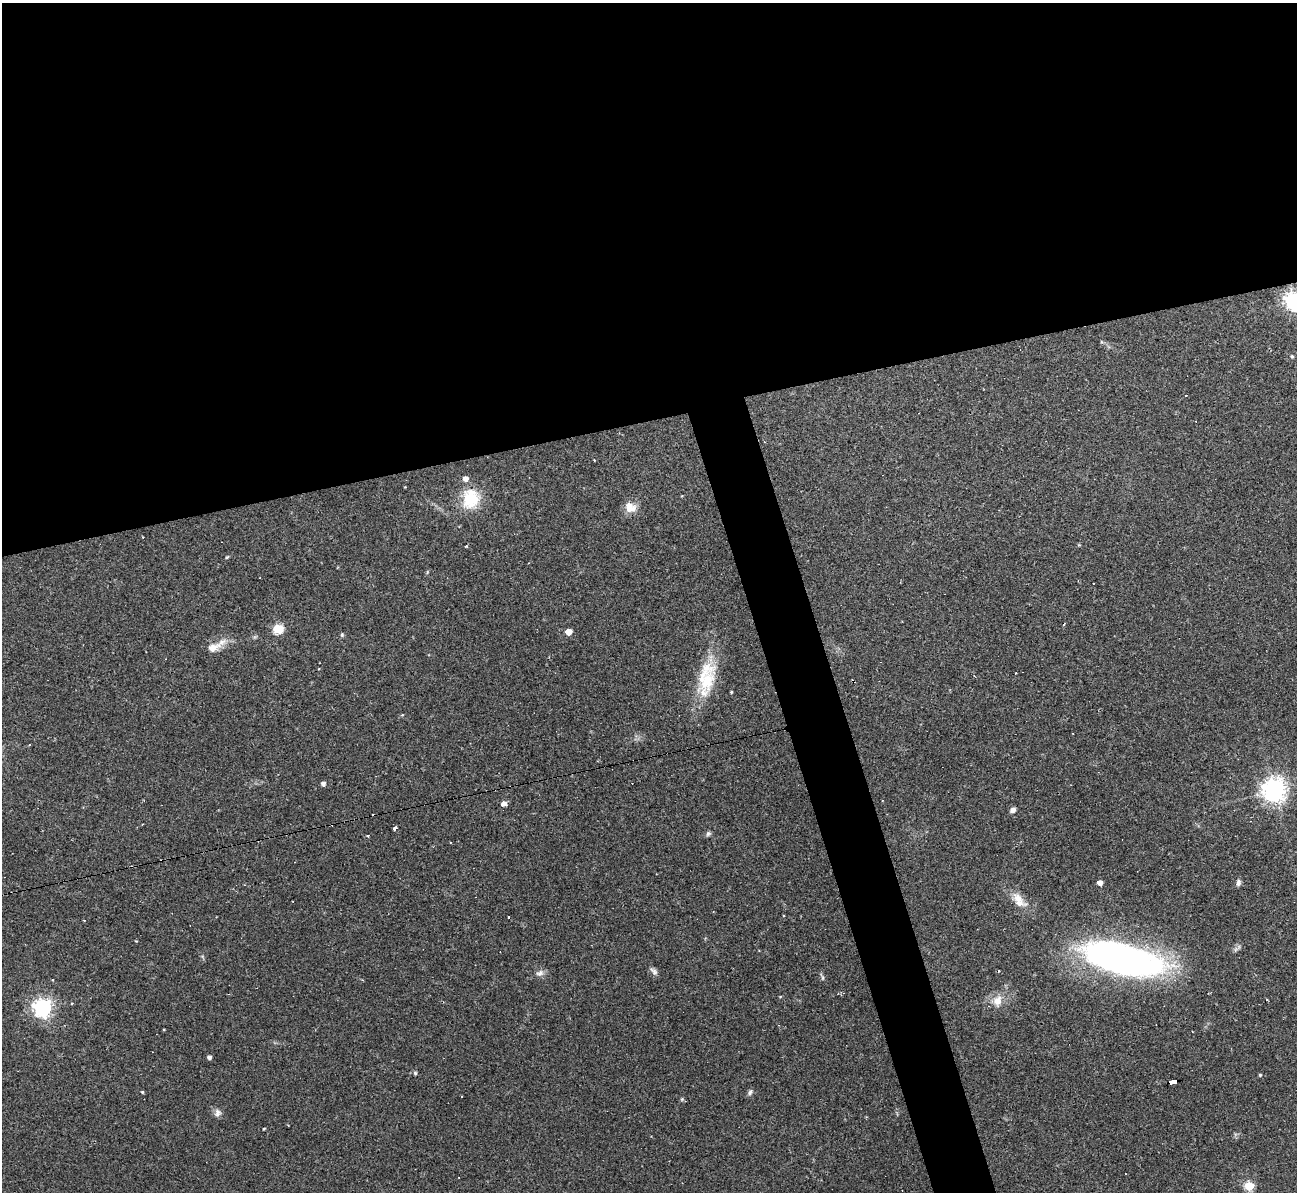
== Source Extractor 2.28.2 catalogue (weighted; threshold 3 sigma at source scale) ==
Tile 2 of 4 x 4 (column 2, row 1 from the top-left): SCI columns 1297-2591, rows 3714-4903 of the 5182 x 5165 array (HDU 1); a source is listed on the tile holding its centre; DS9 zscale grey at full resolution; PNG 1299 x 1194 px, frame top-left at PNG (2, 3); no overlay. Shown black and unused: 38% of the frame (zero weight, under 2 of 3 exposures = <1% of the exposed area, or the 3 px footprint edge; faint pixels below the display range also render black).
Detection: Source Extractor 2.28.2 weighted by HDU 2 'WHT'; one run over the whole footprint, this tile lists its part. Background 0.11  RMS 0.0065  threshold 0.0293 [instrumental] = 3 sigma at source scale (4.5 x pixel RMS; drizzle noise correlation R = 1.50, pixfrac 1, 0.05/0.05 arcsec/px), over >= 5 px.
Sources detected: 64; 11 cosmic-ray / hot-pixel residue — not listed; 2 inside a brighter listed object's ellipse — not listed separately; the other 51 listed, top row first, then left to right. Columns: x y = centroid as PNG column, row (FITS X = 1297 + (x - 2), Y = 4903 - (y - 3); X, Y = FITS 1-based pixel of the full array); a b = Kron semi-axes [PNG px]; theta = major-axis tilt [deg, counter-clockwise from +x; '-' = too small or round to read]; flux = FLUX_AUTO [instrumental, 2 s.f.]
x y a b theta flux
1294 301 7 7 - 290
1292 356 4 4 - 0.96
1185 395 3 2 - 0.7
594 460 2 2 - 0.42
405 487 3 3 - 0.42
471 499 26 22 82 23
630 507 16 13 -19 7
466 546 3 3 - 3.9
227 557 5 4 - 0.69
529 563 3 3 - 0.47
278 629 6 5 - 39
568 632 5 4 - 11
342 635 6 4 72 0.95
213 648 21 11 23 8
706 680 40 24 69 31
731 692 3 3 - 0.64
402 715 4 3 - 0.56
323 783 4 4 - 2.5
1274 790 8 8 - 560
504 804 5 4 - 5.1
1013 810 7 5 31 2.5
142 824 3 2 - 0.91
395 828 4 3 - 34
708 834 7 6 - 1.4
368 835 3 2 - 1.1
1100 882 5 4 - 4.6
1238 883 8 5 82 2.1
1018 898 17 12 -38 8.5
508 917 3 3 - 1.5
136 941 3 3 - 0.5
1122 959 81 29 -14 290
654 971 12 6 -46 2.3
540 973 12 8 21 3.1
822 977 12 4 -70 1.2
997 1001 14 12 75 7.8
72 1003 4 3 - 0.77
43 1008 7 7 - 320
164 1029 3 2 - 0.54
1192 1031 2 2 - 0.45
209 1057 4 4 - 2.2
415 1073 5 4 - 0.96
1260 1075 4 4 - 0.78
1173 1081 9 4 12 73
142 1092 4 3 - 0.74
750 1092 9 5 60 1.6
461 1096 3 2 - 0.6
682 1099 5 4 - 0.78
217 1113 10 9 - 2.8
264 1129 3 2 - 0.67
1125 1174 3 2 - 0.45
1249 1186 5 5 - 35
Overlapping masked pixels (flux is a lower limit): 1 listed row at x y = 1173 1081
Isophote crosses this tile's border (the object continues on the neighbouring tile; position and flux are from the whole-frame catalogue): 1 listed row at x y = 1294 301